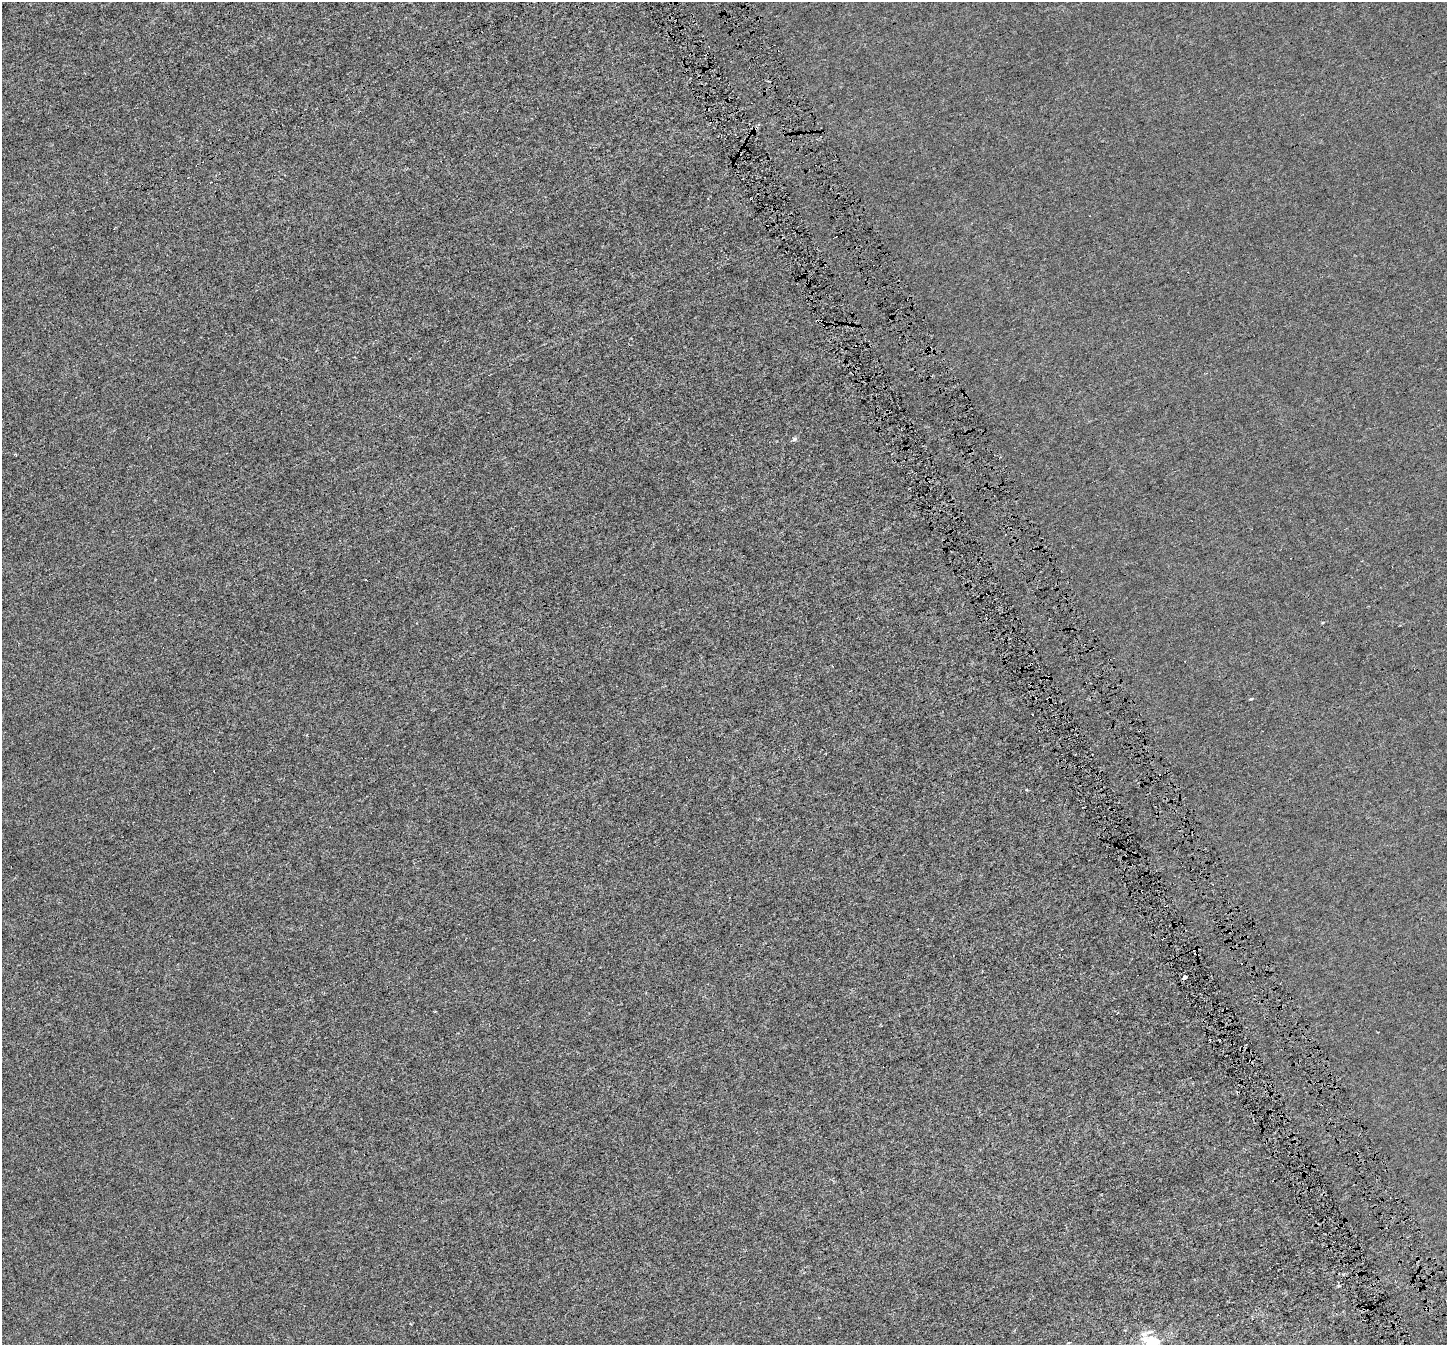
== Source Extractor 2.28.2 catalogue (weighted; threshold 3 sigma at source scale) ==
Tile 6 of 4 x 4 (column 2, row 2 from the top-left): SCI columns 1475-2919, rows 2855-4197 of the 5833 x 5653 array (HDU 1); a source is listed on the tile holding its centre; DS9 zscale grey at full resolution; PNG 1449 x 1347 px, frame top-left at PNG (2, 2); no overlay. Shown black and unused: <1% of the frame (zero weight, under 4 of 8 exposures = <1% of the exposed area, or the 3 px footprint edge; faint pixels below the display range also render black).
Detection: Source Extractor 2.28.2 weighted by HDU 2 'WHT'; one run over the whole footprint, this tile lists its part. Background -3.55e-04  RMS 0.0014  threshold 0.00564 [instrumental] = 3 sigma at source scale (4.09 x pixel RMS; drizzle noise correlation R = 1.36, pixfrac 0.8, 0.0396/0.0396 arcsec/px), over >= 5 px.
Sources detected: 13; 4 cosmic-ray / hot-pixel residue — not listed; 1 inside a brighter listed object's ellipse — not listed separately; the other 8 listed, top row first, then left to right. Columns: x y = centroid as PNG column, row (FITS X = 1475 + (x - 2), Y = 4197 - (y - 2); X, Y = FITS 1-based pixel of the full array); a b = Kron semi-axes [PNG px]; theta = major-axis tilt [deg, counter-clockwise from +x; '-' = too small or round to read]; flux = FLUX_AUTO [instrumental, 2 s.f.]
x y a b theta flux
219 130 3 2 - 0.17
794 439 7 5 20 0.26
15 454 3 3 - 0.11
1251 699 4 3 - 0.11
1142 891 2 2 - 0.19
1185 977 4 3 - 4.1
1338 1286 6 4 71 0.13
1151 1342 18 12 4 3.7
Overlapping masked pixels (flux is a lower limit): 2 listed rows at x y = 1142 891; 1185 977
Isophote crosses this tile's border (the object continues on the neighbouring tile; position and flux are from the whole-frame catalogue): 1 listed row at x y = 1151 1342